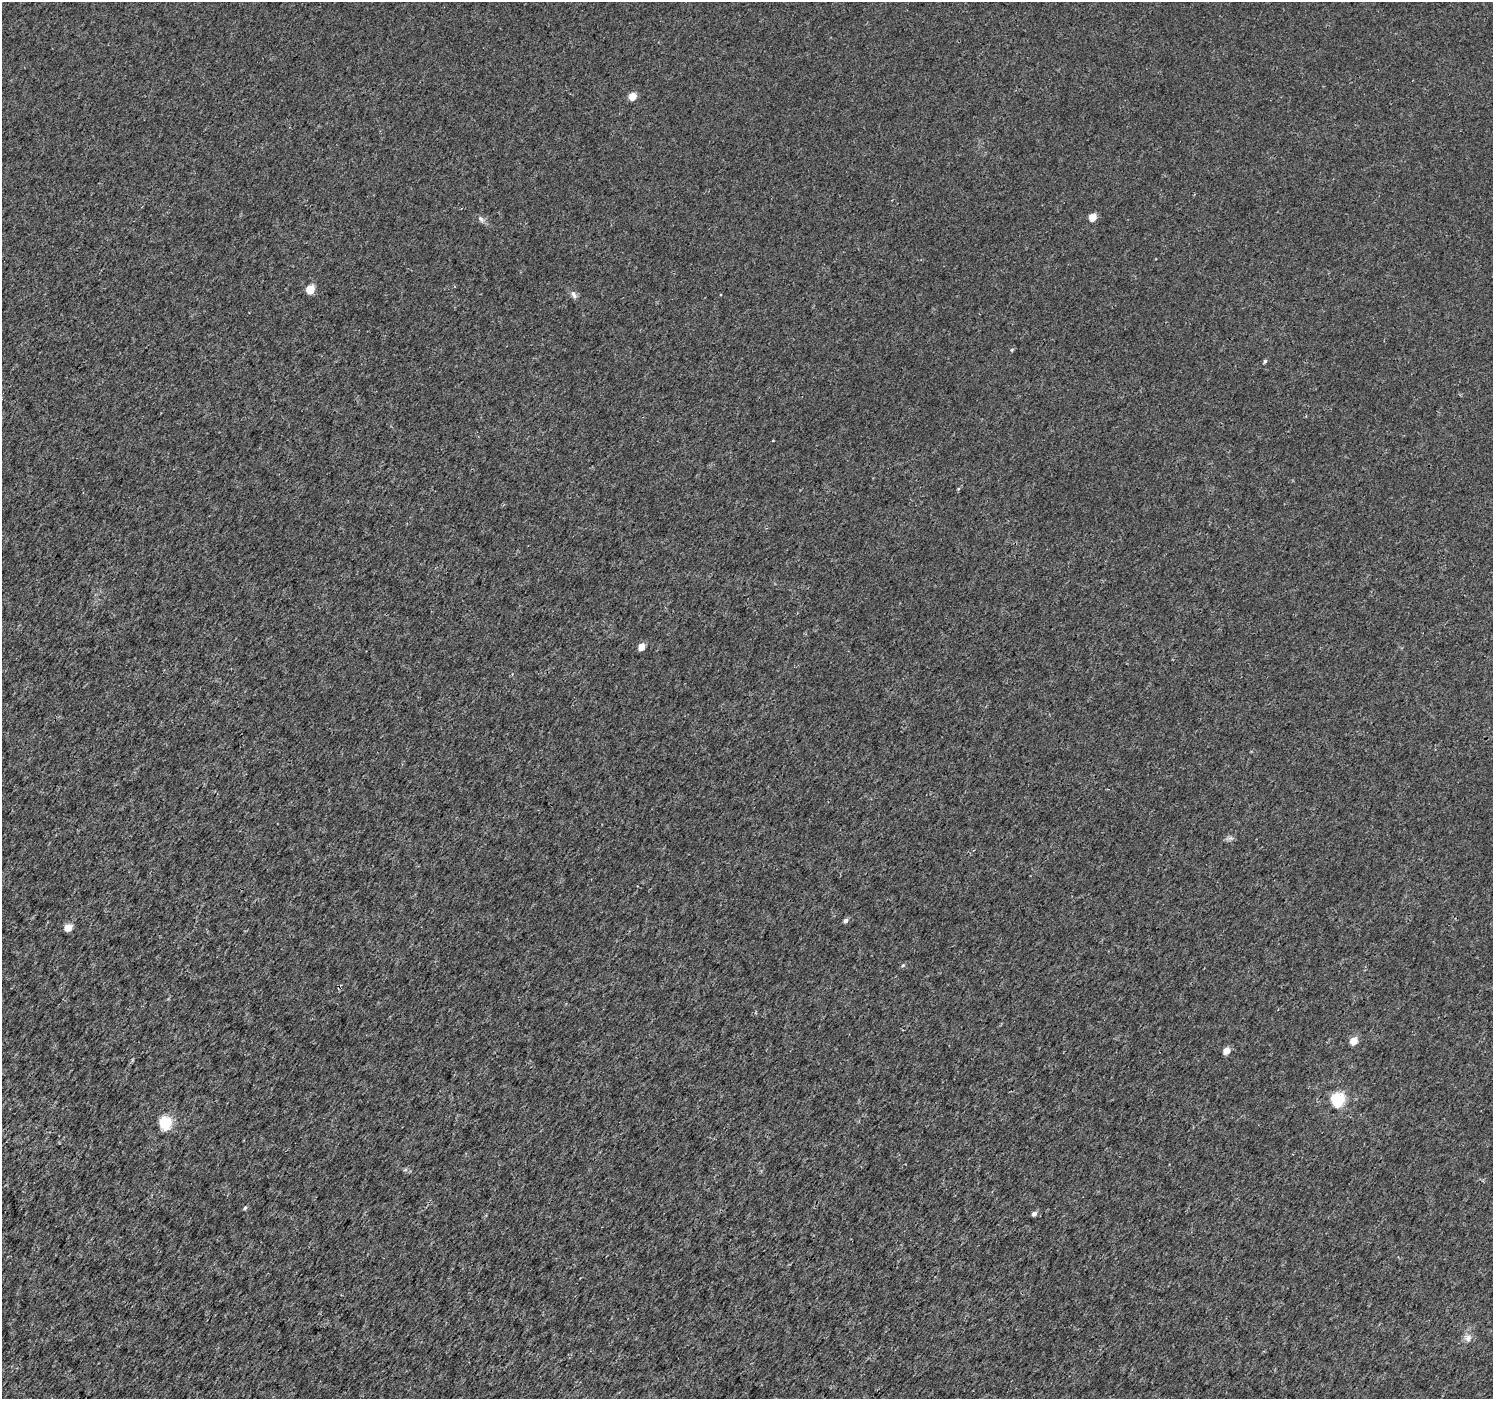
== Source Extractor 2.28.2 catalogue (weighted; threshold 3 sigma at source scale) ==
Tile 7 of 4 x 4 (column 3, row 2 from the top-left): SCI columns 2989-4479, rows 3038-4434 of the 5970 x 6010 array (HDU 1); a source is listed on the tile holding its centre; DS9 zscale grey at full resolution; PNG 1495 x 1401 px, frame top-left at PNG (2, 2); no overlay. Shown black and unused: <1% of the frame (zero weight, under 3 of 4 exposures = <1% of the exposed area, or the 3 px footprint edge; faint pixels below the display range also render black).
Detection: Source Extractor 2.28.2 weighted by HDU 2 'WHT'; one run over the whole footprint, this tile lists its part. Background 0.00228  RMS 0.0023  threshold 0.0103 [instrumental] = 3 sigma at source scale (4.5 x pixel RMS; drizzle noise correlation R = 1.50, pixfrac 1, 0.0396/0.0396 arcsec/px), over >= 5 px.
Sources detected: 19; all 19 listed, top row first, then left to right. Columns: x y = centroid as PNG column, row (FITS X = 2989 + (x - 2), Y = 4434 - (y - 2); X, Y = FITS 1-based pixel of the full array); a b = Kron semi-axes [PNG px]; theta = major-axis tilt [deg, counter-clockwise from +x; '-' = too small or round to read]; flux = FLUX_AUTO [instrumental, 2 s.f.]
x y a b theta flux
632 96 5 4 - 5.3
1092 217 5 4 - 4.7
481 219 9 6 -46 0.71
310 289 5 5 - 7.7
574 295 12 5 -63 0.8
1012 350 5 4 - 0.26
1265 361 5 4 - 0.42
958 489 5 4 - 0.26
641 647 5 4 - 3.8
845 921 5 4 - 0.86
68 928 5 4 - 4.8
903 965 5 4 - 0.32
1354 1041 5 4 - 4.9
1226 1051 5 4 - 4.3
1337 1100 6 6 - 37
165 1123 6 5 - 28
245 1208 6 4 39 0.34
1034 1213 5 4 - 0.99
1468 1338 10 8 -74 1.2